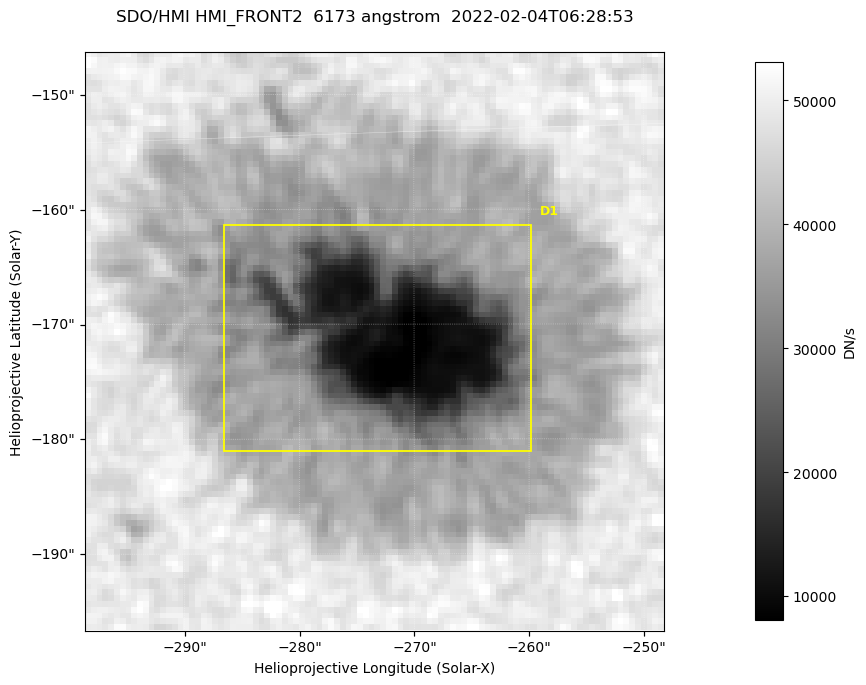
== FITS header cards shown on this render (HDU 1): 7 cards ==
TELESCOP= 'SDO/HMI '           / Telescope
INSTRUME= 'HMI_FRONT2'         / For HMI: HMI_SIDE1, HMI_FRONT2, or HMI_COMBINED
WAVELNTH=                6173. / [angstrom] Wavelength
DATE-OBS= '2022-02-04T06:28:53.500' / [ISO] Observation date {DATE__OBS}
CTYPE1  = 'HPLN-TAN'           / CTYPE1: HPLN
CTYPE2  = 'HPLT-TAN'           / CTYPE2: HPLT
BUNIT   = 'DN/s    '           / Physical Units

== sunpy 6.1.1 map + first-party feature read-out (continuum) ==
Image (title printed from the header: SDO/HMI HMI_FRONT2  6173 angstrom  2022-02-04T06:28:53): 100 x 100 px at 0.504 arcsec/px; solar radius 973 arcsec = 1931 px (partial field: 0.1% of the solar disc is inside the frame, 100% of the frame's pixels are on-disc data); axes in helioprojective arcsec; data unit DN/s (BUNIT, on the colour bar)
Orientation: roll -0.0702 deg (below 1 deg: not rotated)
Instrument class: CONTINUUM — white-light / continuum photospheric image (CONTENT/OBS_TYPE)
Dark features (sunspots / pores): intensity divided by the frame's on-disc median (partial field: no limb-darkening profile); reference = the frame's on-disc median (the 8%-of-disc-diameter window exceeds this field); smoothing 3 px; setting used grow <= 0.75, no closing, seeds <= 0.75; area >= 9 px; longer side >= 3 px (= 1.5 arcsec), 3 px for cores <= 0.7; partial field; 1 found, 1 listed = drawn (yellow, D1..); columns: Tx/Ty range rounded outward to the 2 arcsec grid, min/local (2 s.f., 1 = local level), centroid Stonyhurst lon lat
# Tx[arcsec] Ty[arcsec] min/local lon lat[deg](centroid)
D1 -288..-260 -182..-160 0.17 -17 -16